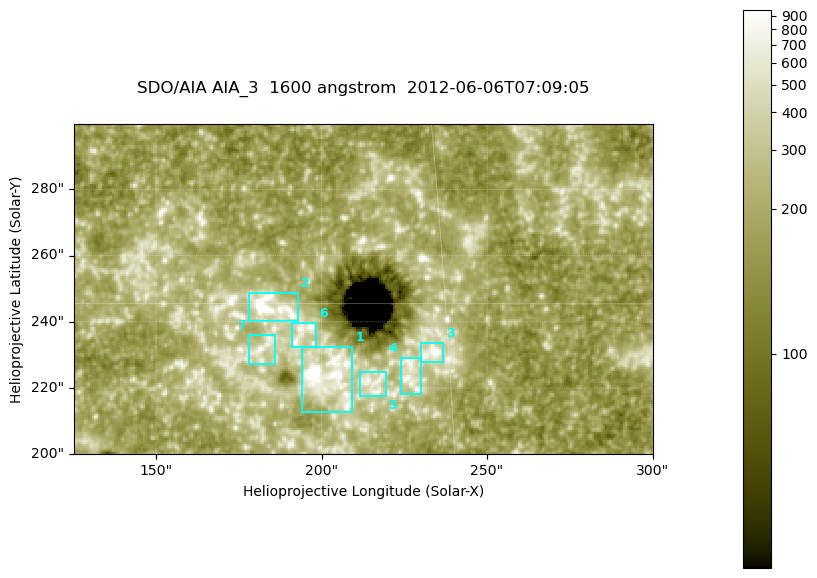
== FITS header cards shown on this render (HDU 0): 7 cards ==
TELESCOP= 'SDO/AIA '
INSTRUME= 'AIA_3   '
WAVELNTH=                 1600
WAVEUNIT= 'angstrom'
DATE-OBS= '2012-06-06T07:09:05.12'
CTYPE1  = 'HPLN-TAN'
CTYPE2  = 'HPLT-TAN'

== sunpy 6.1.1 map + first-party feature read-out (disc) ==
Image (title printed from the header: SDO/AIA AIA_3  1600 angstrom  2012-06-06T07:09:05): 287 x 164 px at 0.609 arcsec/px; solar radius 946 arcsec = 1552 px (partial field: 0.6% of the solar disc is inside the frame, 100% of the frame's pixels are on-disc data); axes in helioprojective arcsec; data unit not stated in the header (colour bar unlabelled)
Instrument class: DISC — disc imager (sunpy class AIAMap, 1600 A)
Bright regions (active regions / flare kernels): reference = the on-disc median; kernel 3 px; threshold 5 sigma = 336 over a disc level ~185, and >= 1.15x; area >= 47 px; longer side >= 3 px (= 1.8 arcsec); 7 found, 7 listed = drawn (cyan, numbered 1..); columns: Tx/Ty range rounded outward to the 2 arcsec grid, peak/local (2 s.f.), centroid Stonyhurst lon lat
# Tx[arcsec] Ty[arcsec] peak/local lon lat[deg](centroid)
1 194..210 212..232 18 +13 +14
2 178..194 240..250 13 +12 +15
3 230..238 228..234 8.2 +15 +14
4 224..230 218..230 4.2 +14 +14
5 210..220 216..226 3.9 +14 +13
6 190..198 232..240 5 +12 +14
7 178..186 226..236 4.3 +11 +14